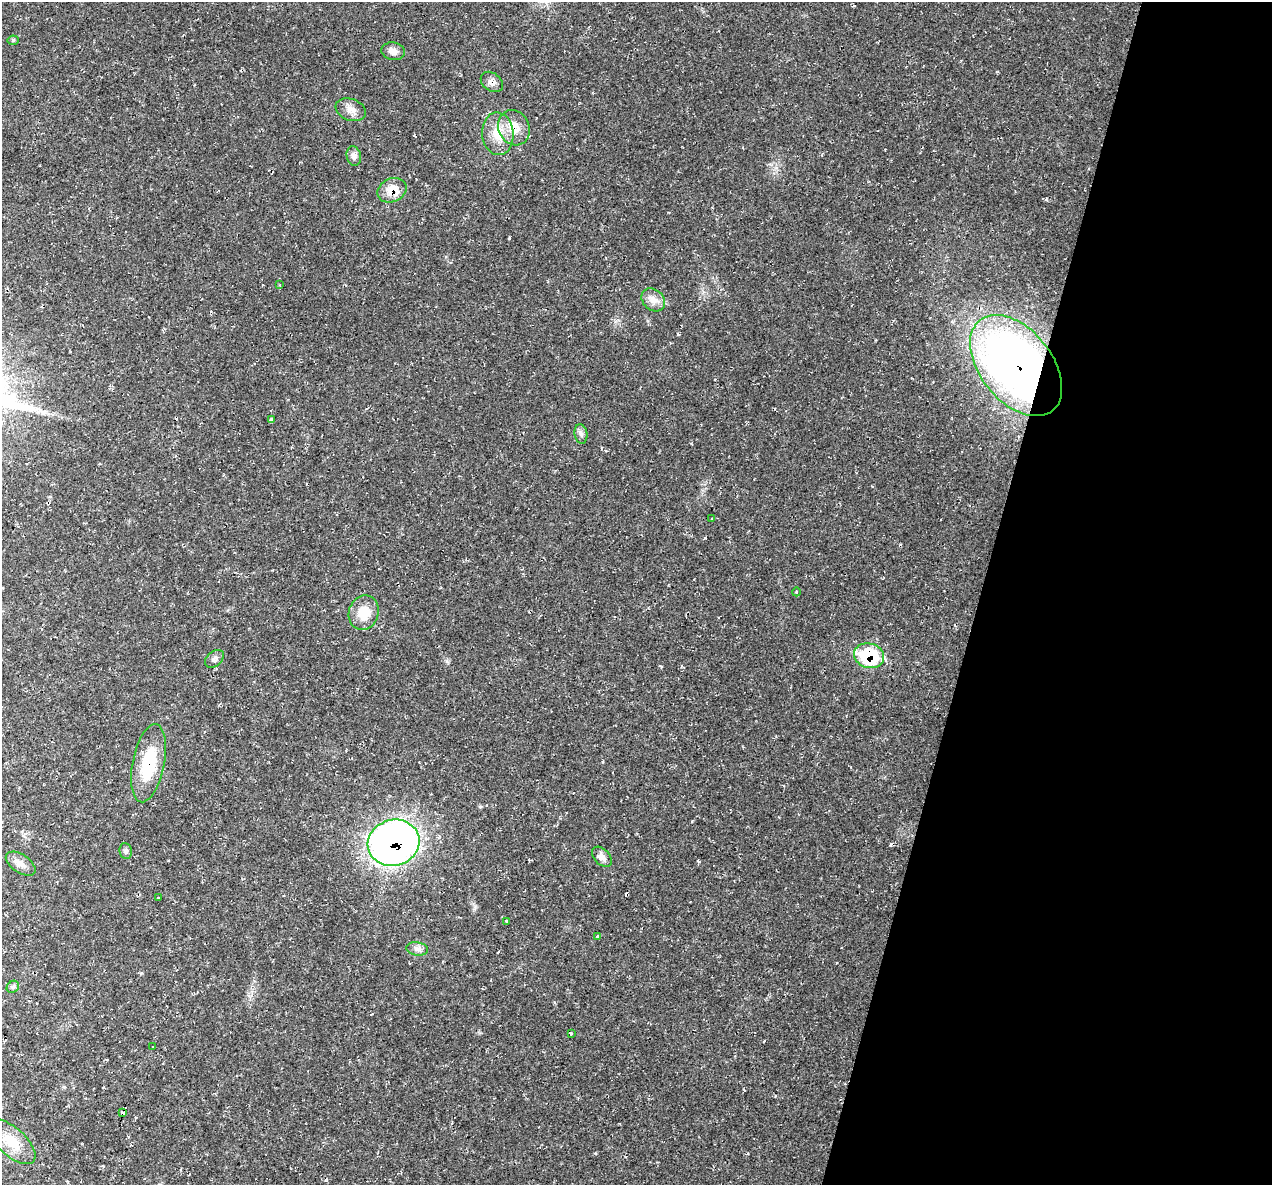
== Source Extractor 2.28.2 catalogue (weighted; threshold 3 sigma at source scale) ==
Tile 8 of 4 x 4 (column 4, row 2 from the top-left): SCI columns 3811-5080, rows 2492-3674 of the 5084 x 5107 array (HDU 1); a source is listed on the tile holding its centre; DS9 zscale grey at full resolution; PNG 1274 x 1187 px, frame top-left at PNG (2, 2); each listed source drawn as its Kron ellipse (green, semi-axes under 4 px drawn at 4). Shown black and unused: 23% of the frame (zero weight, under 2 of 3 exposures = <1% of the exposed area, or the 3 px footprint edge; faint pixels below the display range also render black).
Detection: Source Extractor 2.28.2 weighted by HDU 2 'WHT'; one run over the whole footprint, this tile lists its part. Background 0.0221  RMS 0.0062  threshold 0.0279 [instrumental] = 3 sigma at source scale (4.5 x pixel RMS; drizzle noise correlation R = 1.50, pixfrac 1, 0.05/0.05 arcsec/px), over >= 5 px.
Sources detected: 34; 2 cosmic-ray / hot-pixel residue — neither listed nor drawn; the other 32 listed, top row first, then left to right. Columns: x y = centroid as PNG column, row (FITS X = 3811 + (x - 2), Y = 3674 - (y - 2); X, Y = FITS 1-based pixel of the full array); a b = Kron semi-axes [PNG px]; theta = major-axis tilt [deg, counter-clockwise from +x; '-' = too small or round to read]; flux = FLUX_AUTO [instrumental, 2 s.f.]
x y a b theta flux
13 40 5 5 - 0.83
393 51 12 9 -8 3.7
492 82 12 9 -37 3.4
351 110 15 10 -21 4.7
514 128 18 15 -65 11
498 134 21 15 -85 13
354 156 10 7 -77 2.5
392 190 15 11 24 9.1
279 285 4 3 - 0.48
653 300 13 10 -42 4.8
1016 366 58 36 -51 390
271 420 4 3 - 5.2
581 434 10 6 -80 2
712 518 2 2 - 0.57
796 592 4 3 - 0.56
364 613 17 15 71 14
869 656 15 12 -14 41
214 659 11 7 41 2.4
148 763 40 16 79 30
394 843 26 23 16 310
126 851 8 6 -81 1.5
602 857 12 7 -47 3.8
21 864 17 9 -34 4.7
158 898 3 3 - 1.3
507 921 4 3 - 2.4
598 937 3 3 - 4.4
417 949 11 6 -9 2.6
13 987 7 5 44 1.2
571 1033 3 3 - 3.3
153 1047 3 3 - 0.67
123 1113 4 3 - 11
12 1142 29 14 -42 17
Overlapping masked pixels (flux is a lower limit): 8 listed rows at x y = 492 82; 514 128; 392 190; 1016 366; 869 656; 148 763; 394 843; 123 1113
Unlisted compact peaks at least as high as the median listed source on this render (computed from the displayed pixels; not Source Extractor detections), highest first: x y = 509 238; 705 538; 447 661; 692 821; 595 1153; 141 973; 475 906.